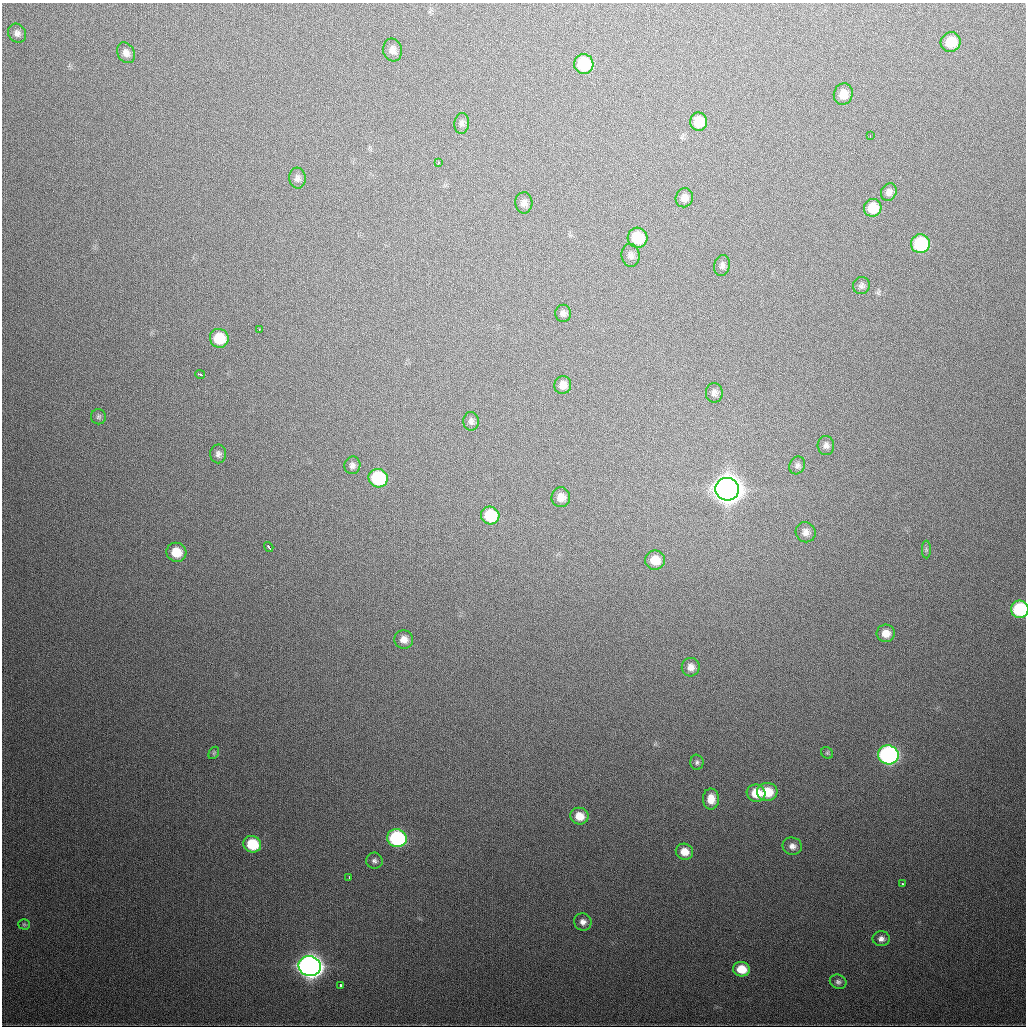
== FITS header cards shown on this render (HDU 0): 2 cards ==
NAXIS1  =                 1024
NAXIS2  =                 1024

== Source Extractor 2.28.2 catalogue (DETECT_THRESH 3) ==
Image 1024 x 1024 px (HDU 0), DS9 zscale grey, 1 PNG px = 1 image px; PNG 1028 x 1028 px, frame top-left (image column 1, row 1024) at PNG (2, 3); each listed source drawn as its Kron ellipse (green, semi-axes under 4 px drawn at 4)
Background 474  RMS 16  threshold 49.2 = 3 sigma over >= 5 px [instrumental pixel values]
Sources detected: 67; all 67 listed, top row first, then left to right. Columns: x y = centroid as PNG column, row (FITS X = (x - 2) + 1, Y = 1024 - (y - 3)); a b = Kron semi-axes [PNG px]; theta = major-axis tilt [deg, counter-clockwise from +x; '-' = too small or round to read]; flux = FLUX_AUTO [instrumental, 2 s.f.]
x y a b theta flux
17 33 10 8 -53 5.4e+03
951 42 10 9 - 2.5e+04
392 50 11 9 -81 7.3e+03
126 53 11 8 -61 6.2e+03
584 64 10 9 - 5.9e+04
843 94 11 9 72 1.3e+04
699 122 9 8 - 2.4e+04
462 123 10 7 87 4.1e+03
870 136 3 2 - 1.9e+03
438 163 3 2 - 1.9e+03
297 178 10 8 -85 4.4e+03
889 192 9 7 61 5.3e+03
684 198 9 8 - 7.3e+03
524 203 10 8 -88 5.7e+03
873 208 9 8 - 2.4e+04
637 238 10 10 - 3.8e+04
920 244 9 9 - 8.3e+04
630 255 11 9 -83 5.3e+03
722 266 10 8 77 4.1e+03
861 286 9 8 - 3.4e+03
563 313 8 7 - 4.3e+03
259 329 3 2 - 1.6e+03
219 338 9 9 - 3.2e+04
200 374 5 3 - 2.8e+03
563 385 9 8 - 9.0e+03
714 393 10 8 -90 5.3e+03
98 417 7 7 - 2.7e+03
471 421 9 7 -85 3.9e+03
826 445 9 8 - 4.6e+03
218 454 9 8 - 4.3e+03
352 465 9 8 - 4.2e+03
797 465 9 7 62 3.6e+03
378 478 10 9 - 8.1e+04
727 489 12 11 - 2.0e+06
561 497 10 9 - 9.6e+03
490 515 9 9 - 4.4e+04
806 532 10 10 - 7.5e+03
269 547 5 3 - 5.7e+03
926 549 9 4 -89 2.5e+03
176 552 10 9 - 2.3e+04
655 560 10 9 - 1.9e+04
1020 609 8 8 - 8.5e+04
886 633 9 8 - 1.1e+04
404 639 9 9 - 8.7e+03
691 667 9 9 - 7.6e+03
214 753 7 4 60 1.6e+03
827 753 6 5 - 1.8e+03
888 755 10 9 - 3.1e+05
697 762 7 6 - 2.9e+03
767 792 10 9 - 2.8e+04
756 793 9 8 - 2.3e+04
711 799 10 8 -88 1.2e+04
579 816 9 8 - 1.5e+04
397 838 10 9 - 1.4e+05
252 844 9 8 - 4.4e+04
792 846 10 8 -12 6.5e+03
684 852 9 8 - 1.3e+04
374 861 8 8 - 3.8e+03
349 878 4 3 - 2.7e+03
902 884 3 3 - 1.7e+03
583 922 9 8 - 6.2e+03
24 924 6 5 - 1.7e+03
881 939 8 7 - 5.2e+03
310 966 11 10 - 1.0e+06
741 969 8 7 - 2.2e+04
838 982 8 7 - 3.5e+03
340 985 3 3 - 3.2e+03
At the frame edge (FLAGS 8, measured only in part): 1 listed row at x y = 1020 609